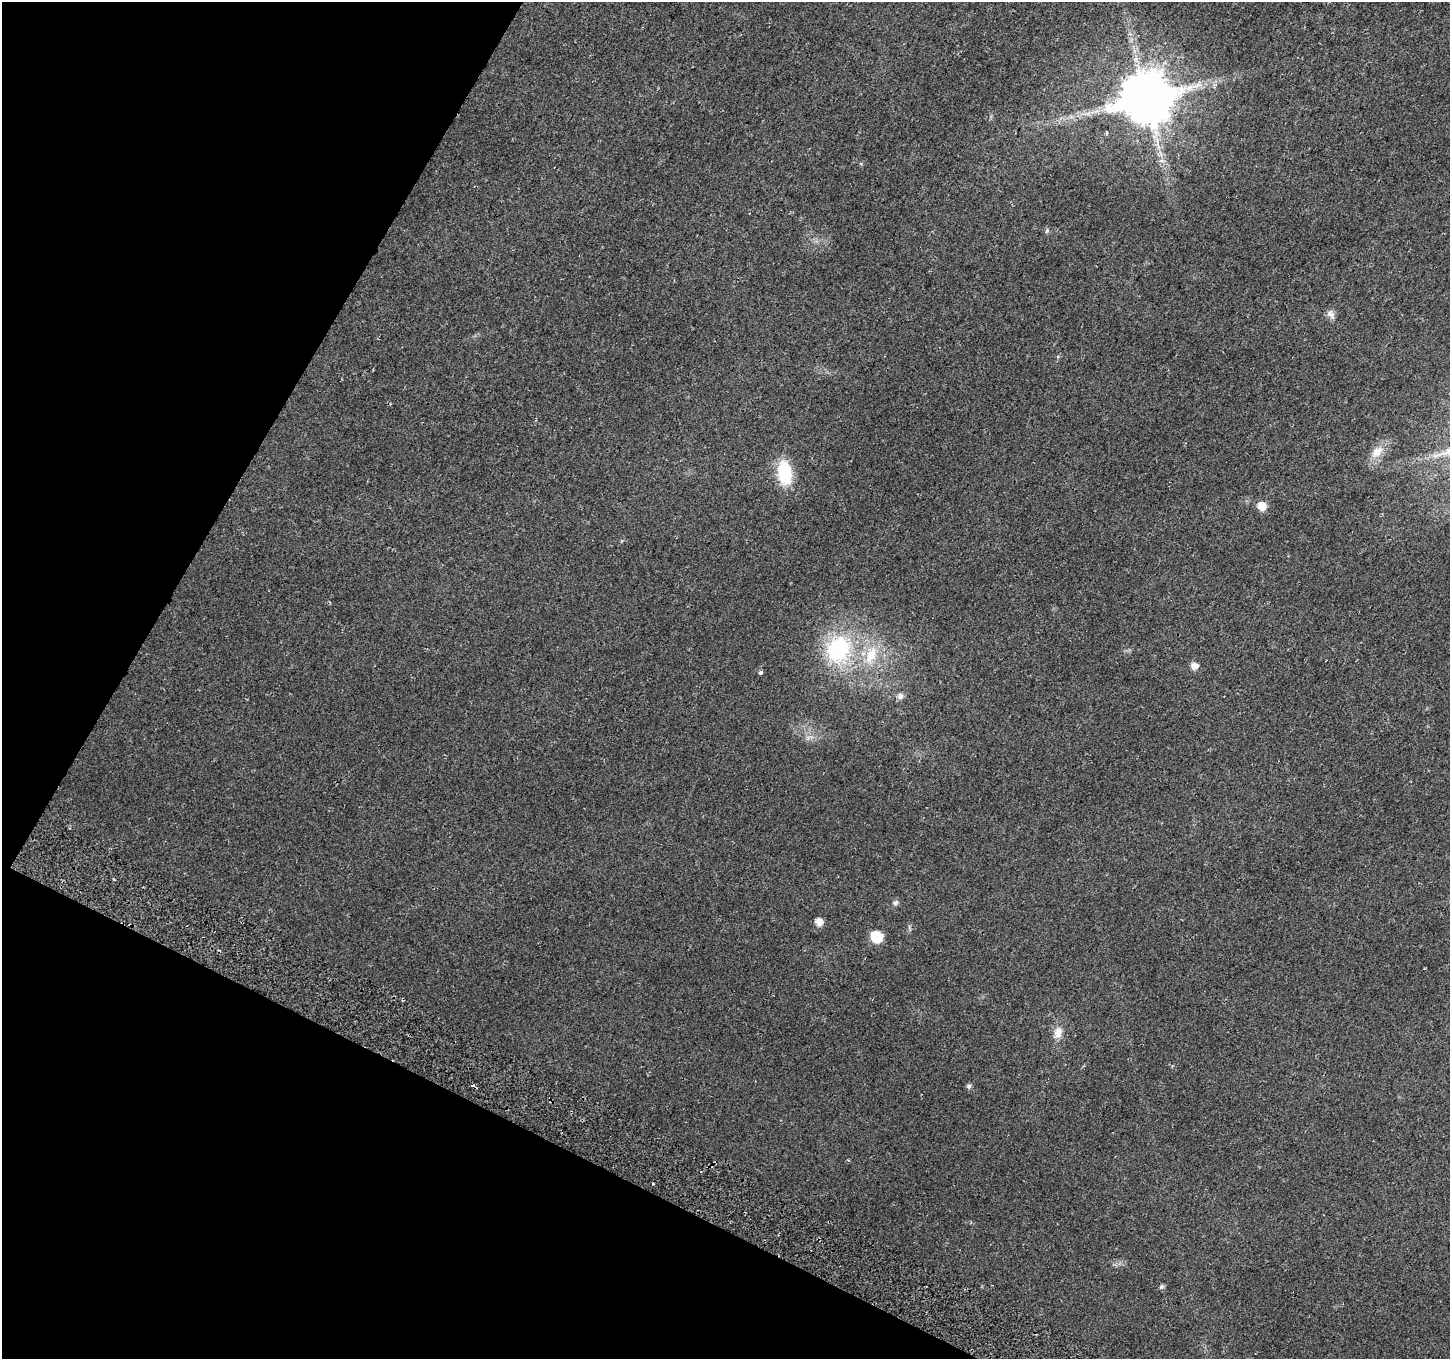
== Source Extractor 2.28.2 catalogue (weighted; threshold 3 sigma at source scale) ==
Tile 9 of 4 x 4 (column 1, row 3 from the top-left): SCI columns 38-1485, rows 1673-3029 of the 5859 x 5992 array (HDU 1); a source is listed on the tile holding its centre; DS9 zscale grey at full resolution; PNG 1452 x 1361 px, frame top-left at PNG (2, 2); no overlay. Shown black and unused: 24% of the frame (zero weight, under 2 of 3 exposures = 3% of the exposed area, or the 3 px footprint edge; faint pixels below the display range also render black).
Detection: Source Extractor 2.28.2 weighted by HDU 2 'WHT'; one run over the whole footprint, this tile lists its part. Background 0.0266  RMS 0.0078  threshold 0.0352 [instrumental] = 3 sigma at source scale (4.5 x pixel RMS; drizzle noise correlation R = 1.50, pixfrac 1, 0.0396/0.0396 arcsec/px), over >= 5 px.
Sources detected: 21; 2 cosmic-ray / hot-pixel residue — not listed; the other 19 listed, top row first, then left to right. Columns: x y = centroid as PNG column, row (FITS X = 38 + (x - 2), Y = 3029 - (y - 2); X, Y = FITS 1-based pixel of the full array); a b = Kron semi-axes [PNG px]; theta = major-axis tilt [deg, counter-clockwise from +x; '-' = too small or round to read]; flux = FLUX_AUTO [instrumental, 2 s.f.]
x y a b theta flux
1147 98 14 13 - 4700
1107 132 4 3 - 1.6
1047 231 7 5 69 1.4
1331 314 13 8 -51 3.7
1377 452 20 12 45 9.5
784 473 25 14 -82 36
1262 506 9 9 - 8.5
838 649 34 29 68 74
871 655 28 14 69 21
1194 666 8 7 - 4.8
761 673 4 4 - 2.4
900 696 8 7 - 3.1
895 902 8 6 44 2.1
819 922 7 7 - 6.3
876 937 8 7 - 40
1058 1033 16 10 72 7.4
969 1086 6 6 - 1.8
653 1183 3 3 - 3.4
1161 1287 7 5 70 1.6